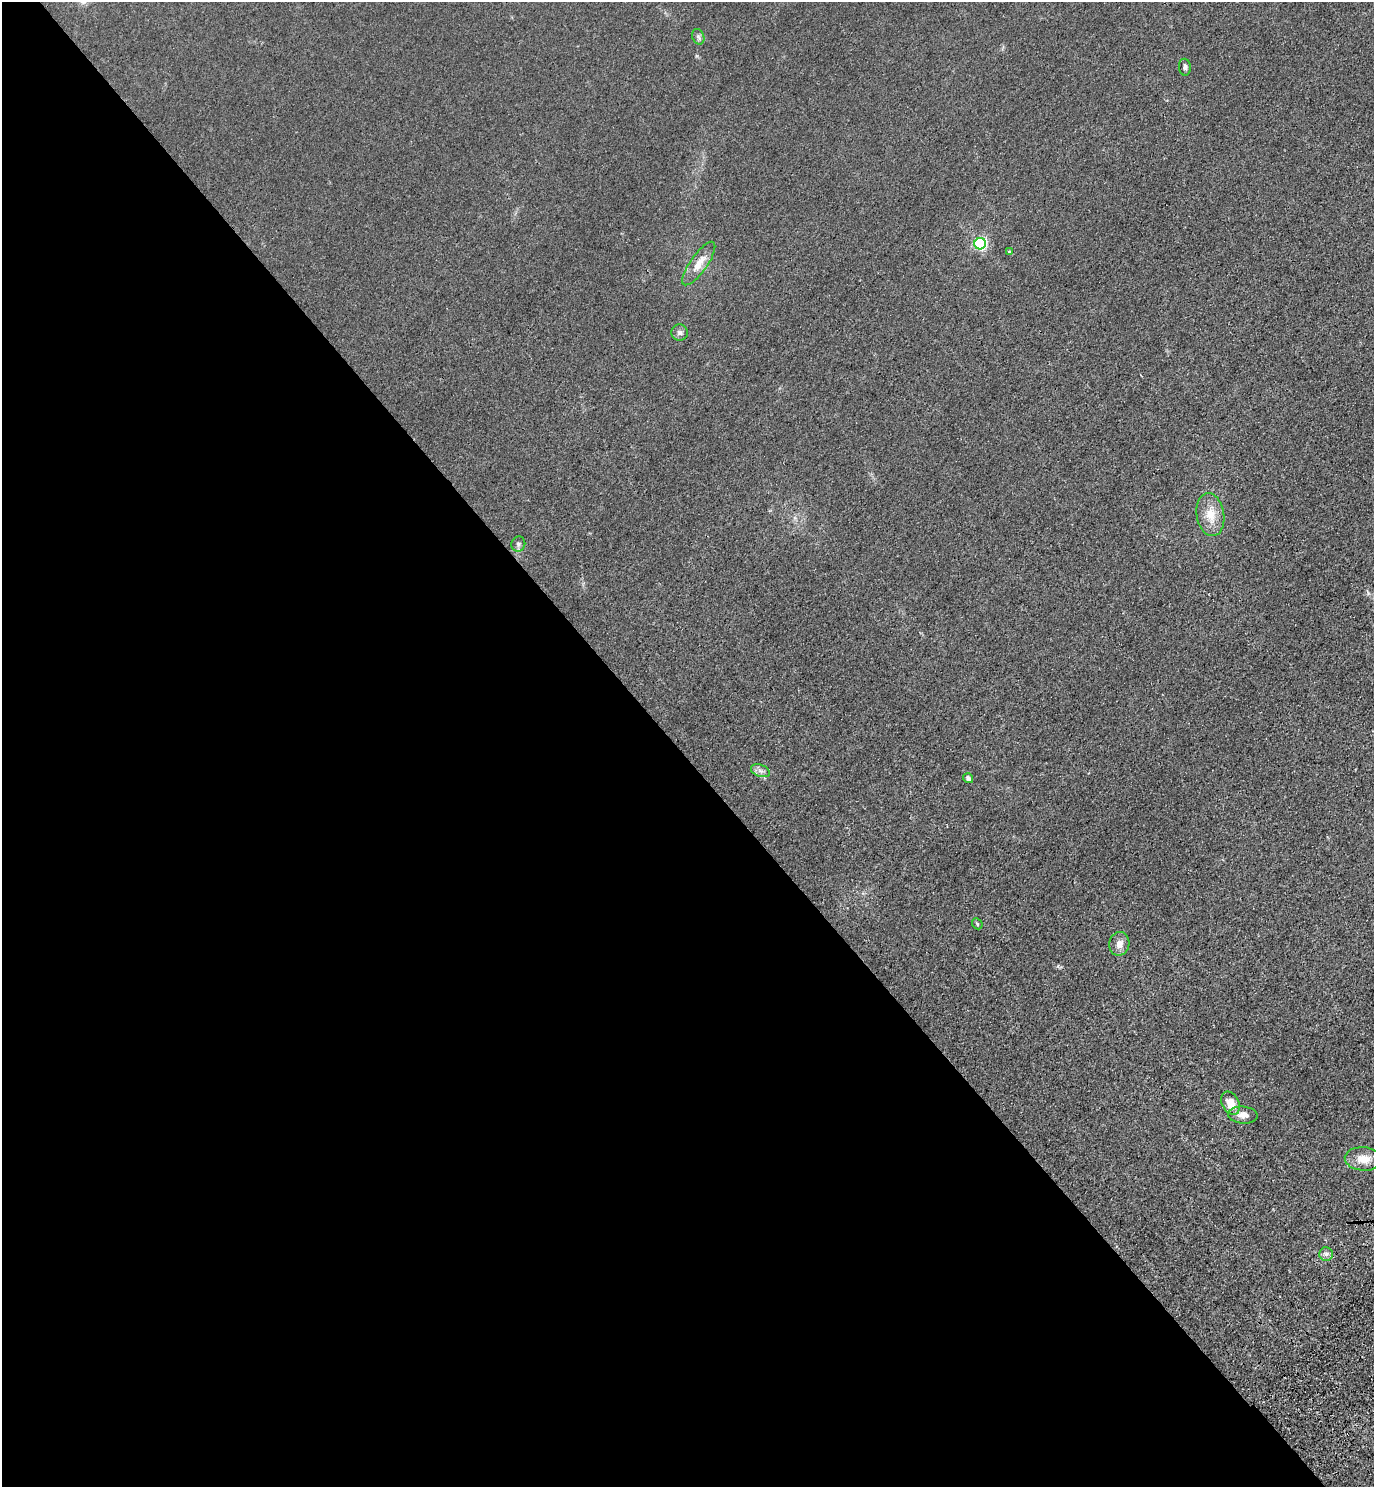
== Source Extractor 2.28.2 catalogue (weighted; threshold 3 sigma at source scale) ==
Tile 9 of 4 x 4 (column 1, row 3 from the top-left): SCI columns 381-1752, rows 1573-3057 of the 6111 x 6115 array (HDU 1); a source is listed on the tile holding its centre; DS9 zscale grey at full resolution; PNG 1376 x 1489 px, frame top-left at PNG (2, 2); each listed source drawn as its Kron ellipse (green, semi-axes under 4 px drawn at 4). Shown black and unused: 49% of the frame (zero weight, under 3 of 4 exposures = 6% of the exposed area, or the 3 px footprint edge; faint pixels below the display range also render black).
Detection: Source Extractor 2.28.2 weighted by HDU 2 'WHT'; one run over the whole footprint, this tile lists its part. Background 0.0215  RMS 0.0053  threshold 0.0238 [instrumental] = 3 sigma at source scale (4.5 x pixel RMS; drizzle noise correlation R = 1.50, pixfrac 1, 0.05/0.05 arcsec/px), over >= 5 px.
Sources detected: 16; all 16 listed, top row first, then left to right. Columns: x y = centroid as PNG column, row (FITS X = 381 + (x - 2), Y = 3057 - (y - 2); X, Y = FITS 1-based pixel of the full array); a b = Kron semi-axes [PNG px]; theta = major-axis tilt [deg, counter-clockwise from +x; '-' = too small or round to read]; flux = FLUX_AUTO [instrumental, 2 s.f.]
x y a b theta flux
698 37 8 6 -68 1.4
1185 67 8 5 -85 1.6
980 244 6 5 - 74
1009 252 4 4 - 0.68
699 264 26 8 55 7.6
680 332 8 8 - 1.7
1210 515 22 13 -81 9.4
518 544 7 7 - 1.5
760 771 10 6 -20 2.1
968 778 5 4 - 1.6
977 924 6 4 -47 0.68
1119 944 12 10 78 4.1
1230 1103 12 8 -62 7.7
1243 1115 15 8 -4 4
1363 1159 18 12 -4 7.4
1326 1254 6 6 - 1.6